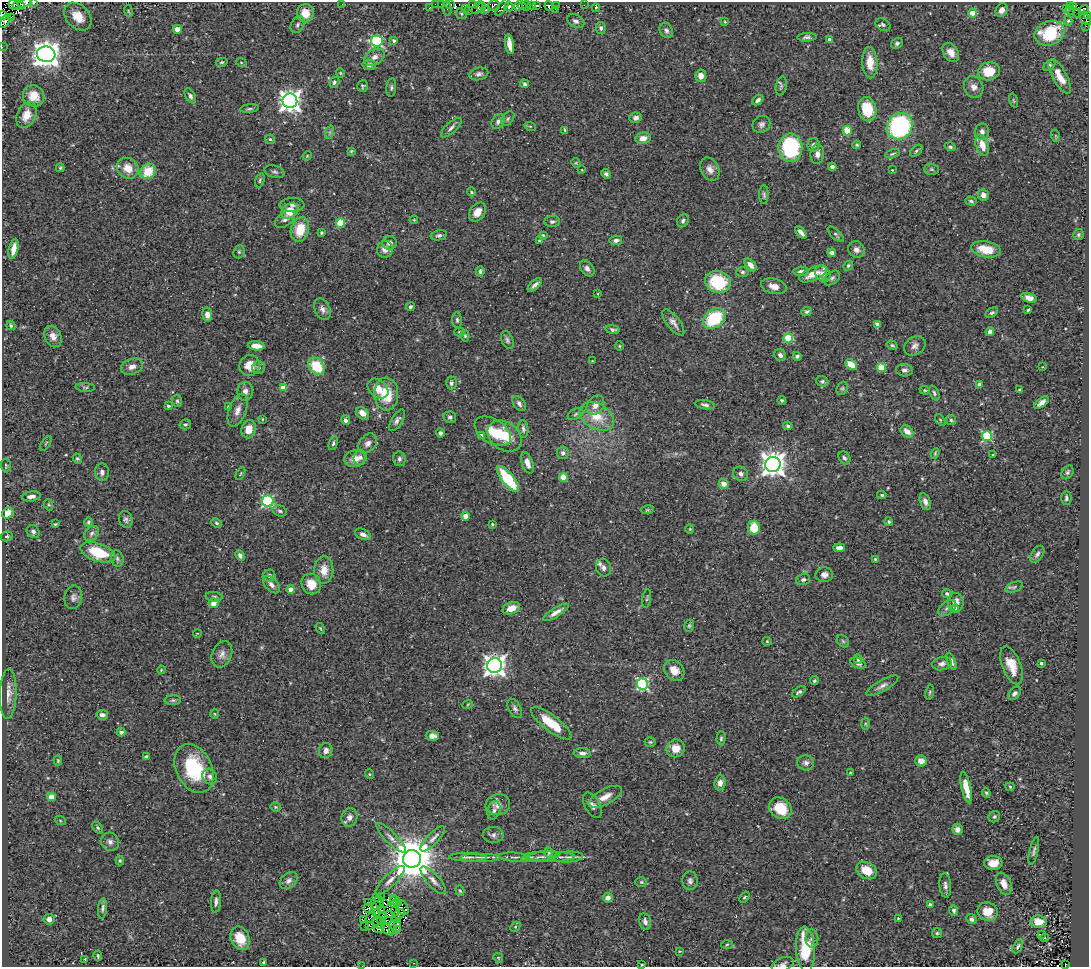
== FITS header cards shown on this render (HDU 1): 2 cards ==
NAXIS1  =                 1087
NAXIS2  =                  965

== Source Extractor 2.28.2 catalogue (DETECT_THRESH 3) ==
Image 1087 x 965 px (HDU 1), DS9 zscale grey, 1 PNG px = 1 image px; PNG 1091 x 969 px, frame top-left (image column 1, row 965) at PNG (2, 2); each listed source drawn as its Kron ellipse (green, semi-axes under 4 px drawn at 4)
Background 0.391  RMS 0.035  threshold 0.106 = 3 sigma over >= 5 px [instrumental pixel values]
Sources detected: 463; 9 with non-positive FLUX_AUTO (blend fragments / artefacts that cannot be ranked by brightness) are neither listed nor drawn; the other 454 listed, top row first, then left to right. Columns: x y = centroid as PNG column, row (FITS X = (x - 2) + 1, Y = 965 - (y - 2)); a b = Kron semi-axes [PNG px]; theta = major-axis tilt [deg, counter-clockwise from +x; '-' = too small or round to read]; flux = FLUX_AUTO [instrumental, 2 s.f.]
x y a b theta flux
25 3 7 4 17 170
34 3 3 2 - 48
342 4 2 2 - 5.3
435 4 2 2 - 4.5
441 4 3 2 - 13
450 4 3 3 - 57
13 5 5 4 - 180
19 5 6 2 -9 150
473 5 3 3 - 69
494 5 6 5 - 110
532 5 3 2 - 5.6
537 5 3 3 - 140
584 5 3 2 - 3.6
1070 5 3 2 - 29
519 6 5 3 - 69
522 6 4 3 - 280
527 6 5 2 - 36
549 6 4 4 - 110
557 6 3 2 - 20
1073 6 4 2 - 15
430 7 3 3 - 7.6
482 7 5 2 - 43
502 7 10 2 54 9.6
509 7 5 4 - 61
477 8 7 3 52 49
596 8 4 3 - 32
447 9 7 2 -77 4.6
465 9 2 2 - 13
555 9 3 2 - 10
1066 9 3 2 - 3.4
486 10 3 2 - 20
1002 10 7 5 58 12
1070 10 5 2 - 0.78
1084 10 5 2 - 25
128 11 6 3 -71 2.3
468 11 2 2 - 8
305 13 9 8 - 36
973 13 4 4 - 48
1077 13 4 2 - 4.8
461 14 6 5 - 3.5
3 15 4 2 - 150
1088 15 2 2 - 15
78 16 16 11 -47 38
11 18 4 2 - 9.5
1085 19 7 3 -50 18
5 21 8 3 57 80
576 21 9 6 -28 8.7
1068 21 5 4 - 2.8
725 22 3 2 - 1.8
297 25 9 6 60 6.7
883 25 8 6 -31 5.8
1086 26 2 2 - 3.1
601 28 6 5 - 5.8
177 29 4 4 - 33
666 30 8 6 -60 8.6
1049 33 15 12 22 100
807 37 10 4 2 6.2
829 40 4 4 - 10
377 41 6 5 - 250
394 41 3 3 - 5.4
897 43 6 5 - 5.4
509 44 10 4 -81 21
2 47 2 2 - 1.9
951 52 10 7 -59 19
46 54 9 7 -9 2900
375 57 11 7 30 14
222 62 6 4 14 3.4
241 62 5 3 - 2.2
870 63 16 7 -87 34
369 65 6 5 - 11
1049 65 7 4 44 3.9
989 71 11 9 12 47
340 73 4 4 - 2.3
479 74 9 6 12 7.8
701 76 6 5 - 15
1060 76 19 7 -61 32
334 82 6 4 57 4.8
524 84 4 4 - 4.6
363 86 6 5 - 4.1
781 86 10 5 78 5.1
391 87 9 5 82 5
974 87 11 9 -61 14
34 96 11 10 - 34
190 96 8 4 -61 6.6
758 100 6 4 39 6.7
1013 100 7 3 -71 2.3
290 101 7 7 - 1700
249 109 9 3 7 4.2
867 109 12 9 -79 75
26 115 13 9 65 29
635 118 6 5 - 11
508 119 8 5 50 5
498 121 8 6 58 9.5
761 124 9 8 - 8.6
530 126 6 3 -18 2.7
900 126 14 12 52 310
451 128 13 5 42 9.2
565 130 4 3 - 2.3
847 131 5 4 - 55
330 132 7 4 71 4.7
982 132 8 7 - 11
1056 136 6 4 -71 2.7
643 138 7 5 12 20
270 139 5 4 - 3.1
813 145 7 6 - 8.1
857 145 4 3 - 2.8
982 145 11 6 -72 30
950 147 5 4 - 4.2
790 148 14 12 90 220
351 151 4 3 - 2.3
916 151 7 4 42 4.7
817 154 10 7 86 13
892 154 7 3 15 3.6
307 156 5 4 - 2.2
576 163 5 4 - 2.7
832 167 4 4 - 7.9
60 168 4 3 - 2.7
128 168 11 10 - 32
710 169 12 9 -62 15
931 169 7 5 -2 4
582 170 3 2 - 1.5
892 170 3 2 - 1.6
148 171 8 7 - 59
275 172 10 6 -16 6.2
606 174 5 4 - 6
260 180 7 4 73 4.4
471 192 4 3 - 2.6
764 195 9 5 -89 5.3
983 195 6 5 - 12
971 201 6 3 -16 4.4
292 205 12 7 3 10
290 211 9 7 37 47
477 212 10 7 53 22
285 220 11 6 34 8.5
414 220 4 3 - 1.9
683 221 7 5 59 5.3
552 222 7 5 5 6.4
340 223 4 4 - 82
300 229 12 9 74 56
801 232 7 4 -50 11
321 233 3 3 - 3.2
836 234 10 4 -44 5.2
439 235 8 5 11 5.7
543 235 4 4 - 2.7
1078 235 5 5 - 4.1
616 240 6 4 10 7.7
539 241 4 3 - 1.7
389 243 7 7 - 9.9
14 249 10 4 77 21
385 249 8 8 - 18
986 249 15 8 -10 45
856 250 8 8 - 11
239 252 7 5 70 4.1
832 253 4 4 - 11
751 265 7 4 -48 11
848 265 5 4 - 3.4
587 268 9 6 -53 9.8
480 271 5 3 - 4.9
801 271 7 4 4 7
742 272 6 5 - 4.7
813 274 15 6 24 31
823 274 8 7 - 17
832 278 9 5 40 6.1
718 282 13 11 -14 120
535 285 9 4 43 9.9
774 286 13 7 -15 17
598 294 3 2 - 1.8
1029 298 8 4 -15 13
410 307 4 4 - 4.2
322 309 11 7 -65 12
1028 310 4 3 - 2.7
807 311 5 4 - 4.5
992 313 7 4 29 4.1
207 314 7 5 -81 14
714 318 12 9 37 130
457 320 8 5 -89 4.3
673 323 16 6 -53 13
878 324 4 4 - 15
11 325 5 3 - 3.2
613 329 7 4 -9 5.7
460 332 5 4 - 4.2
990 332 4 4 - 9
465 336 6 4 -75 3.8
53 337 11 8 -68 17
788 338 4 4 - 100
507 340 9 5 -68 5.9
892 345 6 4 -29 3.4
256 346 8 4 -5 21
619 346 4 4 - 2.3
915 346 11 8 35 11
780 355 6 5 - 7.9
797 356 4 4 - 5
592 361 2 2 - 1.6
851 364 6 4 -38 38
250 365 11 10 - 30
317 366 9 7 -51 84
132 367 11 7 18 15
1042 367 3 2 - 1.5
259 368 6 6 - 5.4
882 368 4 4 - 80
904 370 8 6 -5 7.7
822 381 6 5 - 5.1
451 383 6 5 - 5.9
979 384 4 4 - 5.5
85 387 10 4 -4 4
283 388 4 4 - 33
842 388 7 5 67 4.2
378 389 11 8 -40 27
925 390 5 4 - 2.9
1019 390 3 2 - 2
245 391 9 8 - 12
934 393 8 4 -68 5
386 394 16 12 -86 67
782 400 4 4 - 3.6
177 401 6 5 - 4.3
1042 403 9 4 38 12
519 404 8 5 -56 7.9
595 405 10 8 54 17
705 405 10 4 -9 6.2
168 406 4 3 - 3.9
228 407 4 3 - 2.6
237 410 17 8 70 19
362 413 7 5 -39 20
576 414 8 5 29 5.3
597 416 19 12 -30 58
450 417 6 5 - 6.5
262 419 4 3 - 1.6
345 420 5 4 - 7.2
397 420 12 5 60 8.6
940 420 7 3 -53 2.9
951 420 5 5 - 3.8
185 424 6 5 - 4
788 426 5 4 - 5
249 429 9 7 73 31
523 429 8 5 -86 6.2
493 431 20 12 -32 52
907 431 7 5 -39 18
440 433 4 4 - 5.4
481 436 4 4 - 14
505 436 19 14 -36 64
987 436 5 5 - 190
46 443 8 2 60 2.5
333 443 7 3 72 4
368 443 11 8 49 12
563 453 6 6 - 7.2
935 453 5 3 - 2.8
993 455 3 3 - 2
360 457 7 6 - 7.3
77 458 5 4 - 3.8
844 458 7 5 -55 6.3
355 459 10 8 11 23
399 459 7 6 - 6.2
527 463 11 5 -70 14
773 464 7 7 - 2300
6 465 7 5 -87 3.3
102 472 9 7 -85 11
1067 472 7 5 57 5
240 474 7 3 61 2.4
741 474 7 7 - 8.1
563 477 4 4 - 62
508 479 16 6 -51 140
724 484 5 5 - 21
882 495 4 3 - 3
31 496 9 5 8 13
1066 498 7 5 -89 5.1
268 501 6 5 - 290
925 501 9 5 -73 9.7
49 505 6 4 -70 3.2
647 510 7 4 8 3.3
280 511 7 5 -16 4.9
8 513 6 5 - 34
465 516 4 4 - 25
126 519 9 6 -72 7.2
88 522 5 4 - 3.3
889 522 4 4 - 3.9
217 523 5 3 - 3.6
55 524 3 3 - 2.8
492 524 3 3 - 2.3
754 528 7 6 - 57
690 529 4 4 - 2.4
33 532 7 6 - 6.6
92 533 8 6 47 8
363 534 8 5 -22 8.6
7 536 6 5 - 3.8
839 548 6 4 6 12
98 552 18 9 -19 95
1037 554 9 5 55 7
240 555 5 4 - 8.9
117 558 8 6 -76 7.1
875 559 3 3 - 2.9
603 568 9 7 -67 12
324 570 13 9 88 28
269 575 6 6 - 6.9
824 575 9 7 2 10
803 579 7 5 18 5.4
311 584 10 9 - 37
271 585 10 6 -45 11
1014 587 9 5 22 5.1
291 590 4 4 - 26
947 594 5 4 - 5.2
73 597 12 9 78 11
214 597 8 5 -5 4.8
647 599 9 3 80 3.1
956 602 9 8 - 19
214 603 5 5 - 20
511 608 9 5 19 23
947 608 10 6 38 8.8
955 609 4 4 - 30
556 612 14 4 32 15
689 626 6 5 - 3.8
320 628 6 3 -59 2.5
197 633 4 3 - 1.6
767 641 4 4 - 2.5
843 641 7 5 -46 4.7
222 654 14 10 67 16
858 659 5 4 - 6.1
951 661 9 4 -69 8.2
858 663 8 5 -24 8.2
1041 663 3 3 - 3.5
942 664 10 6 13 9
1011 665 20 9 -69 37
495 666 7 7 - 1700
161 670 4 3 - 1.9
674 670 11 9 -48 25
814 681 4 4 - 4.3
642 684 6 5 - 370
882 686 18 5 29 12
799 692 8 3 33 5.2
929 692 8 4 81 3.4
1014 693 7 5 48 7.4
8 694 25 8 88 21
173 700 8 5 2 4.7
468 704 5 3 - 1.9
515 708 10 6 -62 7.8
215 714 5 3 - 2.5
102 715 6 4 -9 10
551 723 24 8 -37 61
865 724 6 4 -88 3.3
121 732 4 4 - 7
432 736 6 5 - 12
721 738 7 4 88 4.1
650 742 5 4 - 3.4
676 748 9 9 - 25
326 750 7 6 - 12
582 753 8 5 -3 8.8
146 757 4 3 - 11
58 761 5 3 - 2.3
921 761 6 5 - 19
806 763 8 7 - 8.7
194 768 25 18 -64 150
850 773 3 2 - 1.9
369 774 5 3 - 2.3
210 777 8 7 - 9.6
720 783 7 5 84 12
966 787 16 4 -78 36
1010 787 4 4 - 2.7
986 793 5 4 - 3.4
51 797 4 4 - 45
605 797 18 7 28 23
498 805 12 10 12 18
592 805 14 7 -61 12
275 807 5 4 - 2.9
780 808 12 10 -40 54
494 810 9 6 73 8
349 817 9 8 - 14
994 817 6 5 - 4
60 820 5 3 - 2.4
98 828 7 4 -50 3.9
957 829 6 5 - 9.9
493 835 10 8 1 9.6
391 838 20 5 -45 14
433 839 16 5 47 13
110 842 9 8 - 11
1034 851 14 3 77 6.3
549 853 5 4 - 2.8
549 856 25 5 -1 20
468 857 19 3 -1 8.5
480 857 20 2 0 8.4
514 857 15 4 -4 9.5
541 857 19 4 7 14
568 857 15 5 4 10
412 859 9 8 - 9800
120 860 5 4 - 2.9
993 863 9 7 4 23
867 871 11 8 -29 47
390 880 20 6 45 17
433 880 17 6 -48 15
289 881 10 7 41 9.4
690 881 9 7 -87 8.3
641 882 6 5 - 3.6
1004 884 12 7 -67 21
945 885 12 6 -84 9.1
460 891 5 4 - 3
381 897 3 2 - 3
744 897 6 4 50 3.2
376 898 4 2 - 0.99
393 898 3 2 - 1.9
608 898 5 4 - 16
216 901 11 5 87 9.1
395 901 5 3 - 1.5
379 902 7 2 -76 1.5
369 903 2 2 - 2.1
385 903 3 2 - 1.4
396 903 6 3 18 1.2
930 905 4 3 - 13
377 906 4 2 - 2.2
103 908 10 4 84 6.3
368 908 4 2 - 1.7
402 908 8 6 -59 3.4
381 910 3 2 - 1.5
954 910 5 4 - 5.5
395 911 4 2 - 3.2
377 912 3 2 - 1.6
988 912 10 9 - 34
389 914 3 2 - 1.5
399 914 6 3 27 1.7
382 916 2 2 - 2.7
371 917 6 2 41 5.4
898 918 3 3 - 2.2
49 919 5 5 - 10
396 919 2 2 - 1.7
971 919 5 4 - 6.7
363 920 3 2 - 1.8
380 920 4 2 - 0.66
389 921 3 2 - 3.3
645 921 8 6 -77 9.5
1039 922 8 6 -9 34
379 923 7 2 -41 0.72
397 923 3 2 - 0.54
364 926 3 2 - 1.4
370 926 3 2 - 1.1
515 927 6 4 46 3.2
379 929 5 3 - 4.6
392 929 3 2 - 3.6
397 929 3 2 - 1.8
387 930 7 4 -46 8.6
937 933 5 5 - 3.5
1041 934 3 3 - 30
240 938 12 9 -66 46
1044 938 4 3 - 28
812 939 9 6 -90 9.9
727 944 6 4 4 3.1
1018 946 7 4 61 5.2
805 949 22 9 -86 100
680 951 4 3 - 2
98 956 5 3 - 3.3
498 958 5 4 - 2.7
85 959 3 2 - 3.3
264 962 4 3 - 3.6
413 963 2 2 - 1.9
783 964 11 7 23 9.1
1065 964 2 2 - 6.6
642 965 3 2 - 2.2
362 966 2 2 - 2.1
At the frame edge (FLAGS 8, measured only in part): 10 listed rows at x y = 25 3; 34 3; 3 15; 1088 15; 1085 19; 5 21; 2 47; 783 964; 642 965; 362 966
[9 non-positive-flux detections neither listed nor drawn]